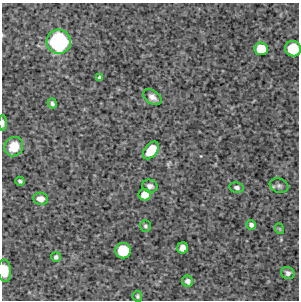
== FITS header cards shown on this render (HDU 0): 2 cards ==
NAXIS1  =                  297 /Length X axis
NAXIS2  =                  298 /Length Y axis

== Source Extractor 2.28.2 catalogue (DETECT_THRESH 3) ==
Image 297 x 298 px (HDU 0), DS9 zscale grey, 1 PNG px = 1 image px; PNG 301 x 302 px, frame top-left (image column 1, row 298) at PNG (2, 3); each listed source drawn as its Kron ellipse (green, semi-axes under 4 px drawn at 4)
Background 4450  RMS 210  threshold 623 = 3 sigma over >= 5 px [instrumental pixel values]
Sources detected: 25; all 25 listed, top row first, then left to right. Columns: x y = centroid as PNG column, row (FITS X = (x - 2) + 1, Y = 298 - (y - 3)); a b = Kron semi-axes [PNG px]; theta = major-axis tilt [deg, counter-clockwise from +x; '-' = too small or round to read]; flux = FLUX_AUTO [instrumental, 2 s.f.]
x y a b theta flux
59 42 12 12 - 1.7e+06
261 49 7 6 - 2.8e+05
293 49 8 7 - 5.1e+05
100 78 4 4 - 3.4e+04
152 97 10 6 -36 6.9e+04
52 103 5 4 - 3.1e+04
3 123 8 3 -89 3.7e+04
14 147 10 9 - 2.7e+05
151 150 10 6 51 3.0e+05
20 181 4 3 - 2.5e+04
150 186 7 6 - 5.3e+04
279 186 9 7 -19 4.2e+04
237 188 7 5 -10 4.5e+04
145 195 6 6 - 1.5e+05
41 199 7 6 - 9.6e+04
251 225 5 4 - 4.1e+04
145 226 6 5 - 2.5e+04
280 229 5 3 - 1.1e+04
183 248 5 5 - 1.0e+05
123 251 8 7 - 4.9e+05
56 257 5 5 - 3.2e+04
5 271 11 6 -86 2.1e+05
288 273 7 6 - 4.4e+04
188 281 5 5 - 5.0e+04
137 296 5 5 - 2.3e+04
At the frame edge (FLAGS 8, measured only in part): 3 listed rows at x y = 293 49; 3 123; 5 271